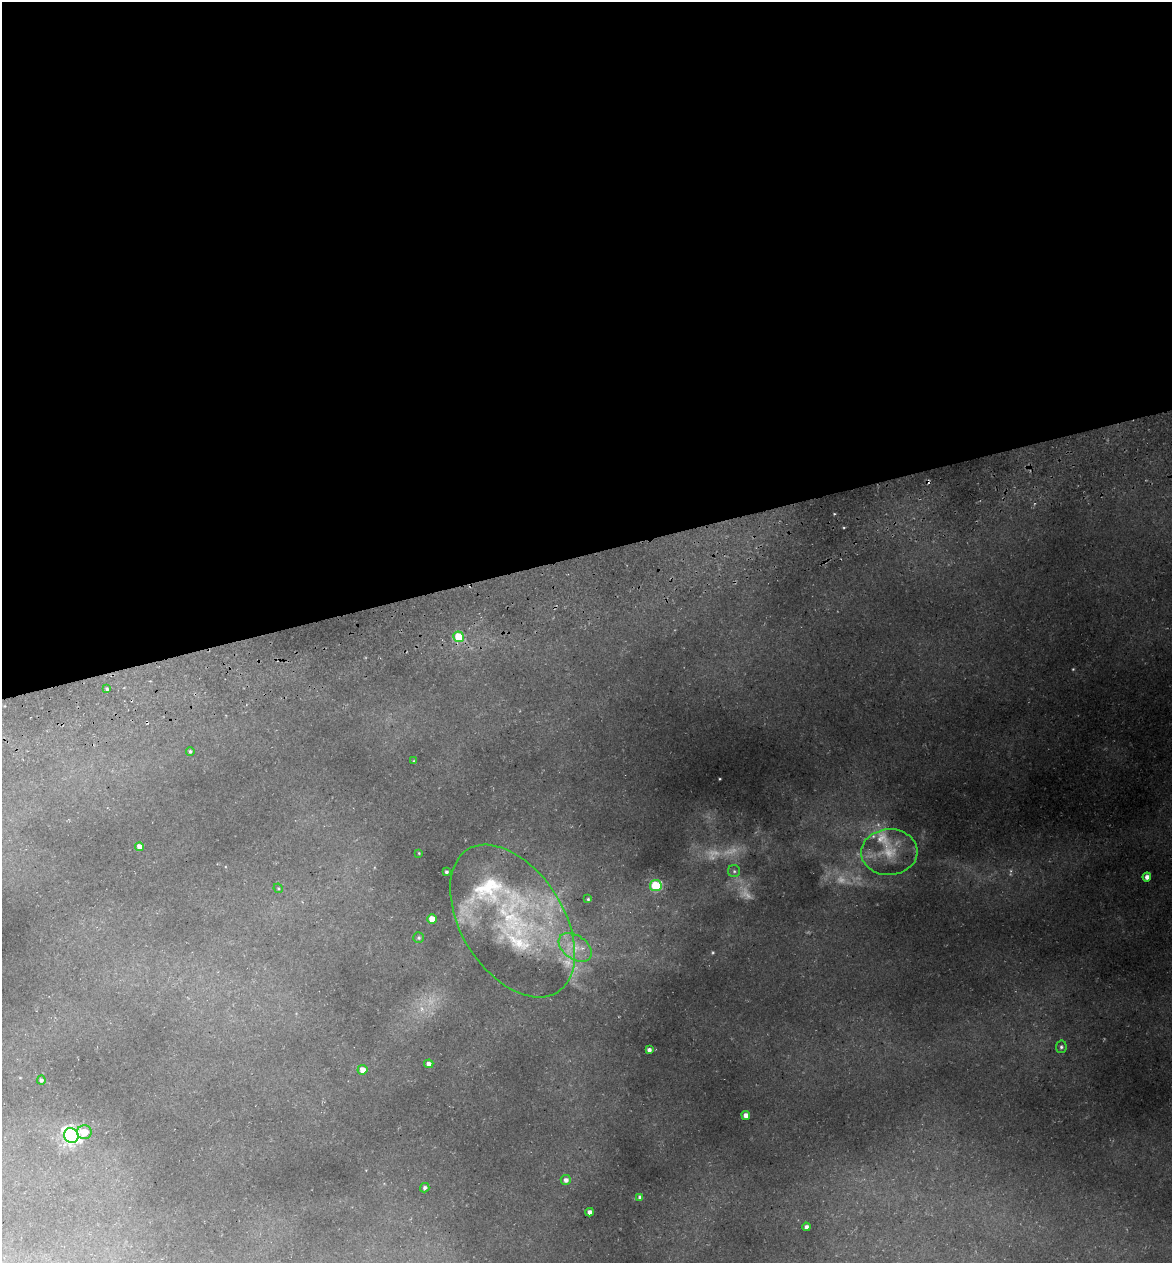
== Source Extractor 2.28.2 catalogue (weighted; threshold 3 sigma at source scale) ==
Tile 2 of 4 x 4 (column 2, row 1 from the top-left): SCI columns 1315-2484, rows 3857-5117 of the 4922 x 5194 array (HDU 1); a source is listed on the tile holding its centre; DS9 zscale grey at full resolution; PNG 1174 x 1265 px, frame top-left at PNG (2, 2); each listed source drawn as its Kron ellipse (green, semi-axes under 4 px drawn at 4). Shown black and unused: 44% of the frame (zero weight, under 3 of 5 exposures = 5% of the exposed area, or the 3 px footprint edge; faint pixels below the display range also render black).
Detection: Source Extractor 2.28.2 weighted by HDU 2 'WHT'; one run over the whole footprint, this tile lists its part. Background 0.224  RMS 0.0099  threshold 0.0444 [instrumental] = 3 sigma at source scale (4.5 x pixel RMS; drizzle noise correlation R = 1.50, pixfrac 1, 0.0396/0.0396 arcsec/px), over >= 5 px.
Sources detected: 40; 7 too faint to see at this stretch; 1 cosmic-ray / hot-pixel residue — neither listed nor drawn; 2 inside a brighter listed object's ellipse — not listed separately; the other 30 listed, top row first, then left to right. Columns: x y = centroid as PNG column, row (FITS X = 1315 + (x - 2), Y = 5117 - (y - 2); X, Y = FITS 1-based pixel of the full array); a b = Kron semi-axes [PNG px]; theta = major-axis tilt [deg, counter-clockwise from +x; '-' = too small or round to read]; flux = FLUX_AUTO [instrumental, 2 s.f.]
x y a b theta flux
459 637 5 5 - 38
107 689 3 3 - 1.6
190 751 4 4 - 1.6
414 761 4 3 - 0.9
139 847 4 4 - 5.9
889 852 28 23 3 32
419 853 3 3 - 0.78
734 871 6 6 - 2.1
446 872 3 3 - 1.9
1147 877 4 4 - 5.6
656 886 6 5 - 79
278 888 5 4 - 1
588 899 4 4 - 1.3
432 919 5 5 - 11
512 921 84 51 -58 190
419 938 5 5 - 1.7
575 947 18 12 -35 16
1061 1047 6 5 - 2.3
649 1050 4 4 - 3.3
429 1064 4 4 - 3.4
362 1070 5 5 - 7.8
41 1080 4 4 - 2
746 1115 4 4 - 6.2
84 1132 7 7 - 15
71 1135 8 7 - 340
566 1180 5 5 - 4
425 1188 5 4 - 2.4
640 1197 4 3 - 2.7
590 1212 4 4 - 5
806 1227 4 4 - 3.2